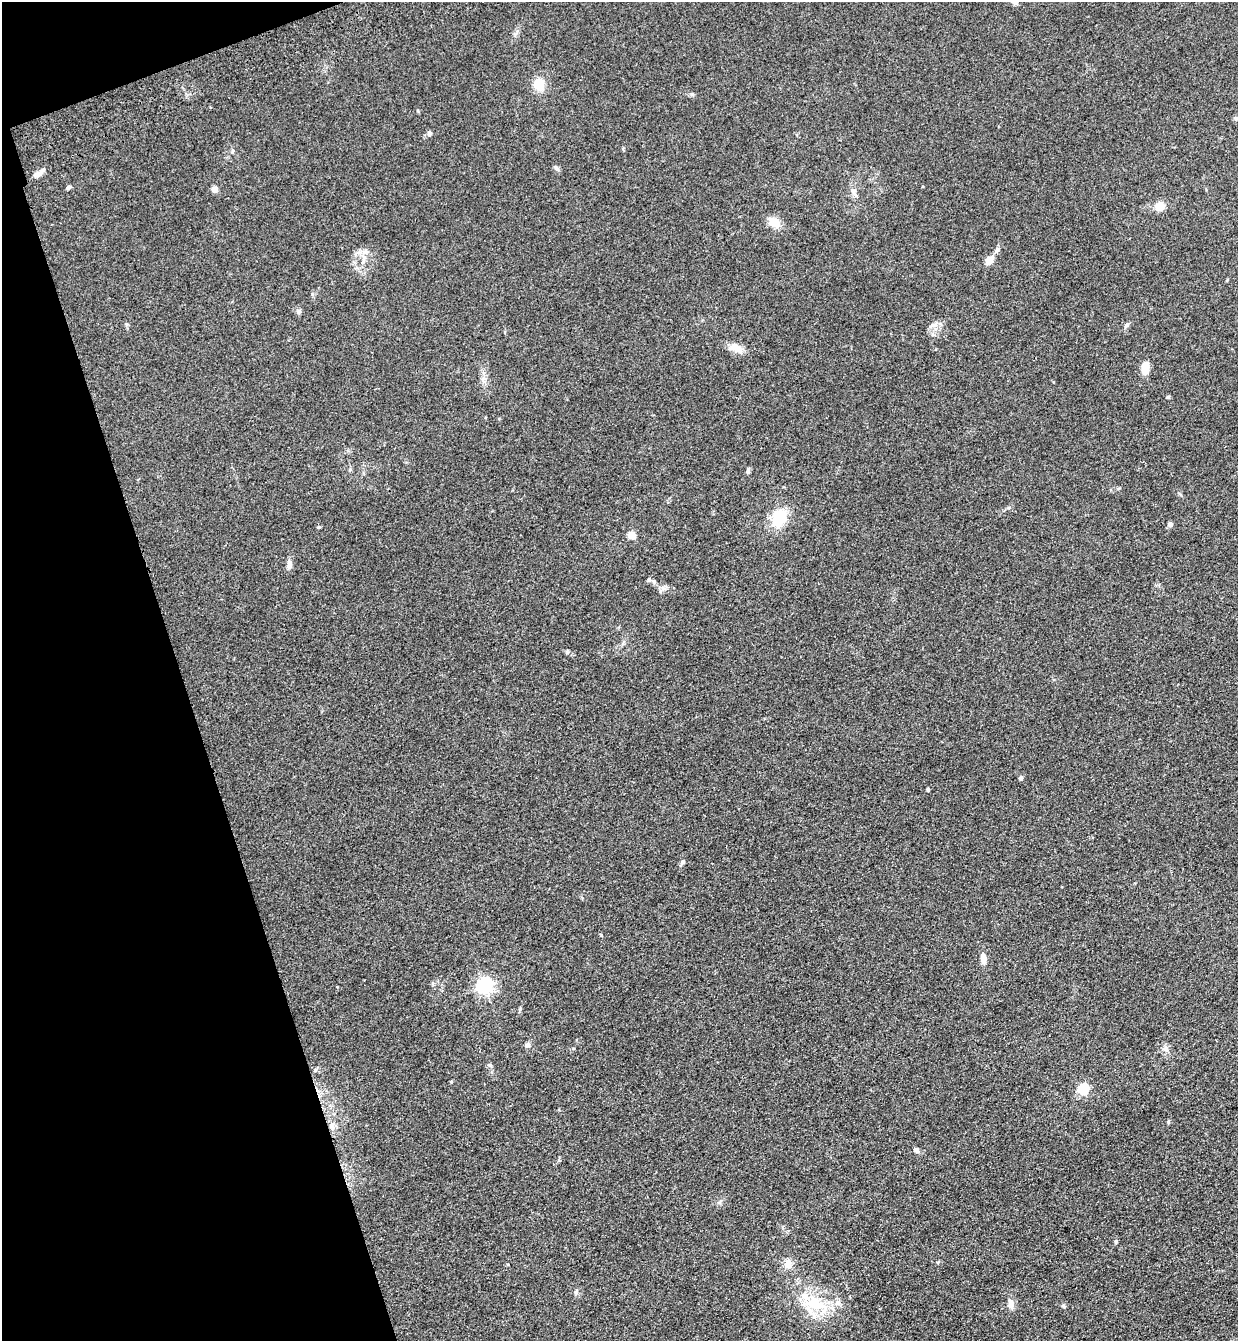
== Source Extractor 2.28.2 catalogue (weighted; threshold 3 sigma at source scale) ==
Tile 5 of 4 x 4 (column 1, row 2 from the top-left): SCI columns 201-1436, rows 2790-4128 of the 5469 x 5580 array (HDU 1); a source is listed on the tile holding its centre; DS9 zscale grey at full resolution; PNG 1240 x 1343 px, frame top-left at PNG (2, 2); no overlay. Shown black and unused: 16% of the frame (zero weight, under 3 of 4 exposures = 6% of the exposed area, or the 3 px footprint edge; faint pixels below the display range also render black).
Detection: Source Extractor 2.28.2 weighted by HDU 2 'WHT'; one run over the whole footprint, this tile lists its part. Background 0.157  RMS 0.01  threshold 0.045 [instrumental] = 3 sigma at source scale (4.5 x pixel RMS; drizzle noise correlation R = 1.50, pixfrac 1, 0.05/0.05 arcsec/px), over >= 5 px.
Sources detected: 47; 2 inside a brighter listed object's ellipse — not listed separately; the other 45 listed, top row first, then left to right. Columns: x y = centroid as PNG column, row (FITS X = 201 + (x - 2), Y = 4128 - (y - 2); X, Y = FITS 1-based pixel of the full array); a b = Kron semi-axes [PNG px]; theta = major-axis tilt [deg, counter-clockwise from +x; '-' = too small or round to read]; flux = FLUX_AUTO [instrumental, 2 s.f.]
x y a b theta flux
539 85 13 11 -64 15
692 94 6 5 - 1.6
1236 118 7 5 -41 1.7
430 134 7 6 - 2
556 167 8 5 -51 2.2
37 174 14 6 32 5.1
68 187 5 5 - 2
214 189 4 4 - 15
853 191 8 7 - 3.7
1160 206 9 7 38 12
774 222 12 9 -42 14
997 250 7 5 45 2.2
364 257 9 6 73 5
989 260 8 6 49 12
299 311 6 6 - 2.5
933 325 13 5 13 4.5
1126 325 11 3 52 1.9
736 348 19 10 -19 9.4
1145 368 13 7 84 12
1168 397 6 4 3 1.1
748 471 8 4 81 2.1
779 518 19 15 61 31
1170 524 6 5 - 2.7
632 535 5 5 - 32
289 565 11 6 86 4.8
649 579 6 5 - 1.8
663 588 7 4 -19 2.3
567 652 7 4 -71 1.4
1021 778 5 4 - 2.3
928 789 4 3 - 1.8
683 862 8 5 60 2.1
601 935 5 4 - 1
983 958 11 6 -85 7.9
485 986 6 6 - 300
528 1045 7 6 - 2.4
1166 1049 11 7 -65 4.4
490 1065 6 5 - 1.7
451 1082 4 4 - 0.88
1083 1089 5 5 - 82
1168 1121 6 4 70 1.2
916 1150 8 7 - 2.4
1116 1242 5 4 - 1.6
788 1264 10 10 - 7.5
815 1303 31 20 -16 41
1011 1304 13 7 -86 5.4
Isophote crosses this tile's border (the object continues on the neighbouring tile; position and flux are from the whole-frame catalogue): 1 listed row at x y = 1236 118
Unlisted compact peaks at least as high as the median listed source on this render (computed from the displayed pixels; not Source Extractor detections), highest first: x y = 319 527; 520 1009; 1063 1306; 576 1292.